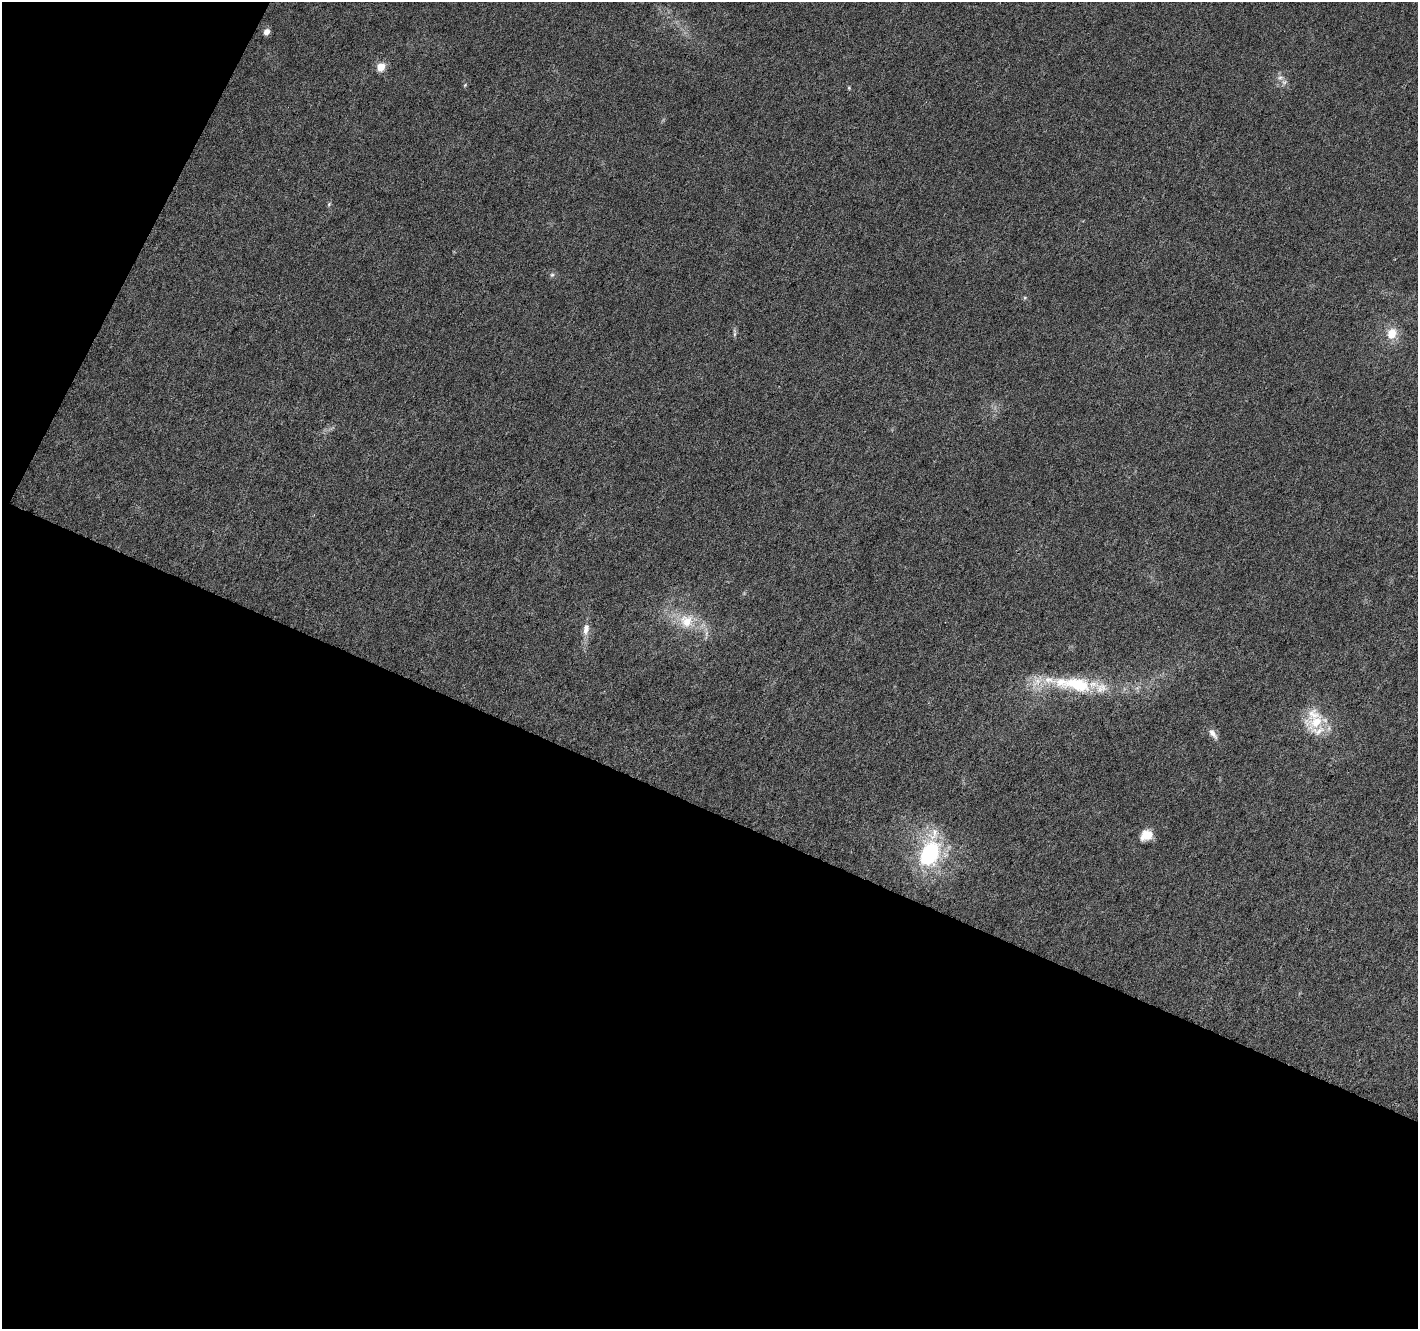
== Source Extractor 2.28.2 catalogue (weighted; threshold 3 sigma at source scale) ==
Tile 3 of 2 x 2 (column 1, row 2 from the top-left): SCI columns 1-1416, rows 124-1450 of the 2832 x 2883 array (HDU 1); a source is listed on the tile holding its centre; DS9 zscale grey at full resolution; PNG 1420 x 1331 px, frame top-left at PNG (2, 2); no overlay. Shown black and unused: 43% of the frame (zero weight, under 3 of 6 exposures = <1% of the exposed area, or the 3 px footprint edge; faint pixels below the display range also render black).
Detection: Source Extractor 2.28.2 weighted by HDU 2 'WHT'; one run over the whole footprint, this tile lists its part. Background 0.0229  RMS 0.0045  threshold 0.0185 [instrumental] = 3 sigma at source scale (4.09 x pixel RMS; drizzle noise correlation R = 1.36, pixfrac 0.8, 0.0396/0.0396 arcsec/px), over >= 5 px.
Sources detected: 21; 4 inside a brighter listed object's ellipse — not listed separately; the other 17 listed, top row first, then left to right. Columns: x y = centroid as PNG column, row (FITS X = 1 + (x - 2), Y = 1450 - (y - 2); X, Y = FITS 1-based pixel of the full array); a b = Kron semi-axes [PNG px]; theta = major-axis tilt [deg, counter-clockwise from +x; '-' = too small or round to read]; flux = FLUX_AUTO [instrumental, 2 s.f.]
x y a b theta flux
267 32 5 5 - 3.7
381 67 5 5 - 11
1280 78 9 6 16 1.8
465 85 6 3 46 0.45
849 88 5 4 - 0.45
329 204 6 4 46 0.59
552 275 6 5 - 0.77
1025 298 6 4 -18 0.54
1392 333 13 11 60 7
734 334 7 4 89 0.78
686 621 19 18 - 11
586 629 16 8 82 3.5
1078 685 38 17 -10 23
1316 720 26 24 -89 17
1213 734 16 7 -55 2.6
1146 835 14 10 27 5.9
930 853 36 25 63 40